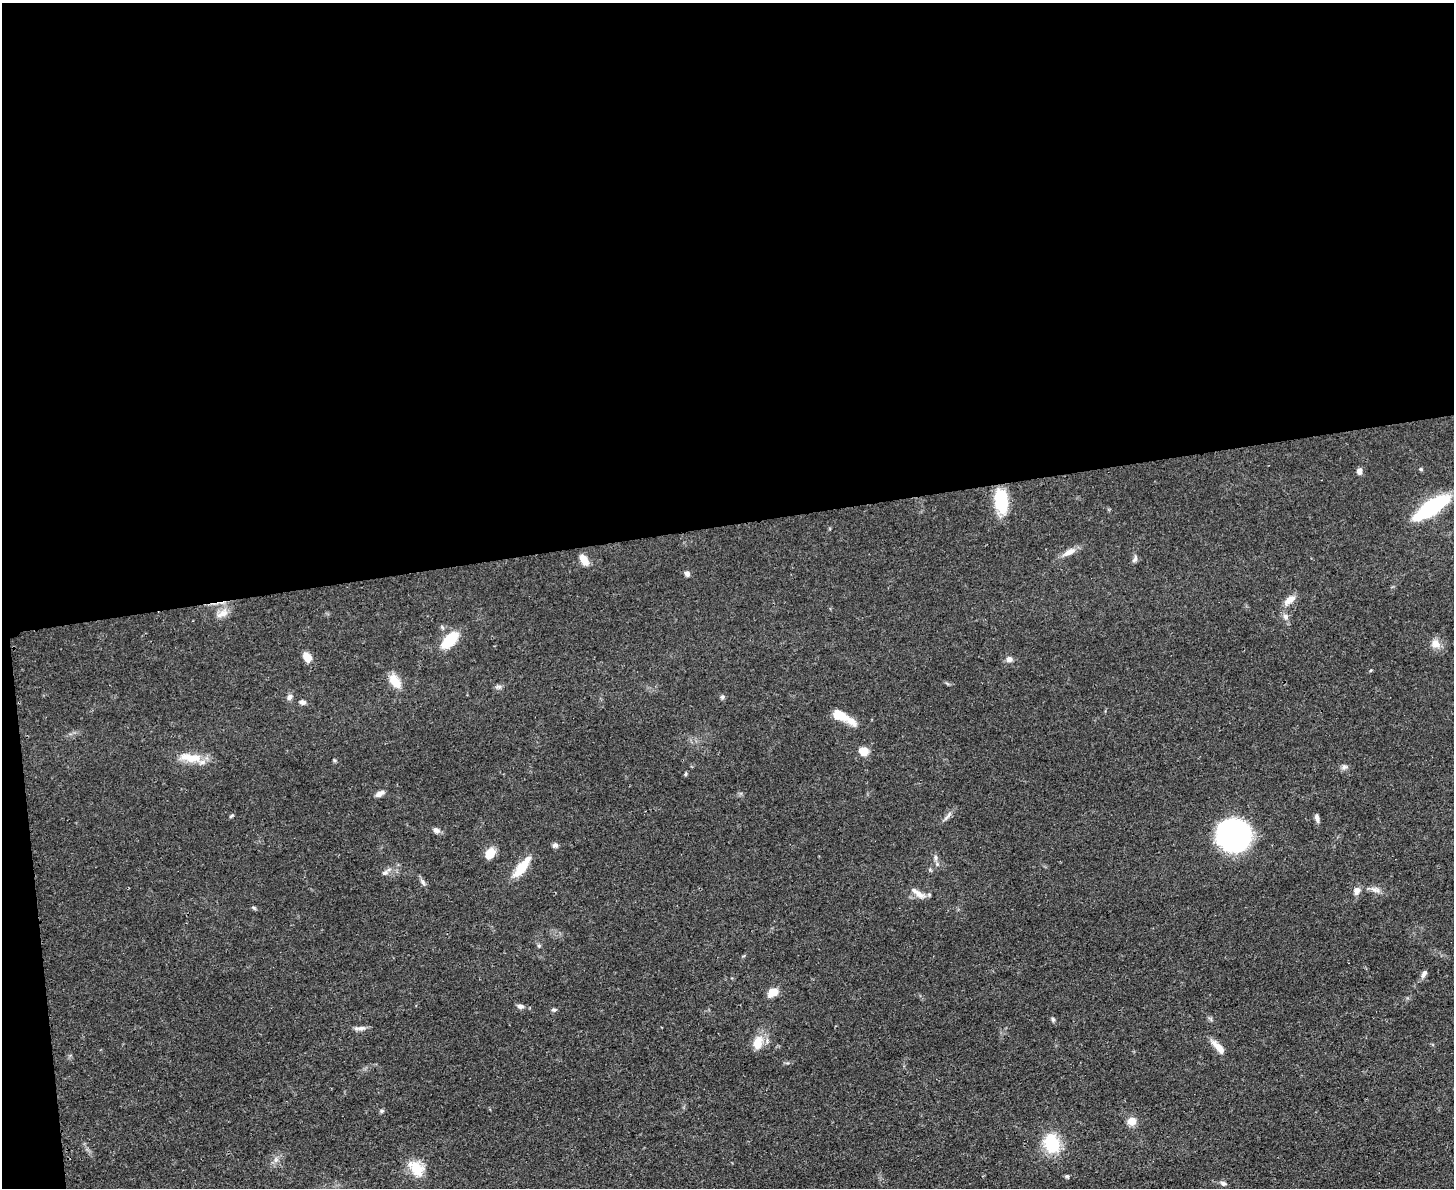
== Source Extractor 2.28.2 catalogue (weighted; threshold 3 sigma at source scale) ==
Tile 1 of 3 x 4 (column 1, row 1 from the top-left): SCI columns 142-1593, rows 3570-4755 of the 4749 x 4767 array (HDU 1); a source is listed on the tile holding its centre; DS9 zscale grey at full resolution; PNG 1456 x 1190 px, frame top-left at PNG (2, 3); no overlay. Shown black and unused: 45% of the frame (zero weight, under 3 of 4 exposures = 2% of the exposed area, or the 3 px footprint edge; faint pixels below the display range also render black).
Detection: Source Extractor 2.28.2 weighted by HDU 2 'WHT'; one run over the whole footprint, this tile lists its part. Background 0.0461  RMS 0.0053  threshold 0.0236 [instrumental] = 3 sigma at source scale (4.5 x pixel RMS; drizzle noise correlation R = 1.50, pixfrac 1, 0.05/0.05 arcsec/px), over >= 5 px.
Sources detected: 58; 2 inside a brighter listed object's ellipse — not listed separately; the other 56 listed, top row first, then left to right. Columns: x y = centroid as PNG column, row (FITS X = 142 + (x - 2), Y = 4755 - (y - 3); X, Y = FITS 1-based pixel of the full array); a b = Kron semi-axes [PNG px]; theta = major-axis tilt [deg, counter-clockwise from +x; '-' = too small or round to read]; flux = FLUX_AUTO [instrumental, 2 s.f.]
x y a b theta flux
1421 469 5 4 - 0.73
1359 471 7 5 -89 2.4
1001 501 25 13 -81 21
1431 508 38 12 33 44
1069 552 17 8 26 4
1135 559 11 5 66 1.4
584 560 11 7 -56 5.8
687 574 6 6 - 1.6
1290 600 16 7 33 4.5
223 613 18 9 29 4.6
1285 617 9 7 -74 2.2
450 640 16 9 45 19
1436 644 11 10 - 4.4
307 657 9 6 -59 7.3
1009 659 8 7 - 2.2
1371 670 4 3 - 0.51
395 681 17 9 -55 8.5
499 686 9 4 1 1.3
290 697 8 6 58 1.9
722 697 6 5 - 0.97
302 702 7 6 - 1.7
842 715 16 11 -50 6.2
864 751 9 8 - 5.7
191 758 32 11 -8 11
1344 767 8 6 14 1.5
685 774 6 4 71 0.62
380 794 11 6 30 2.3
231 816 6 4 44 0.7
947 817 16 4 47 1.9
1317 818 9 5 -74 1.9
436 830 8 6 -20 2.1
1233 836 26 24 -9 140
555 845 7 6 - 1.5
490 853 12 9 53 7.2
936 857 8 4 -90 1.3
522 867 28 9 53 12
385 873 8 6 23 1.5
423 882 9 5 -63 1.4
1375 890 14 6 -11 2.6
1357 891 11 8 73 2.7
919 894 16 8 -28 4.5
539 946 5 4 - 0.75
1424 973 10 6 59 1.9
773 992 10 7 27 6.9
520 1006 8 6 -9 1.9
554 1010 7 4 6 0.85
1053 1019 6 5 - 0.87
360 1028 17 5 7 2.2
758 1043 16 11 75 8.1
1218 1047 18 8 -48 5.2
382 1111 6 5 - 0.81
1132 1121 9 9 - 5.1
1051 1143 23 18 -67 21
416 1168 23 14 -46 11
1067 1176 5 5 - 0.9
1223 1183 8 6 -27 1.4